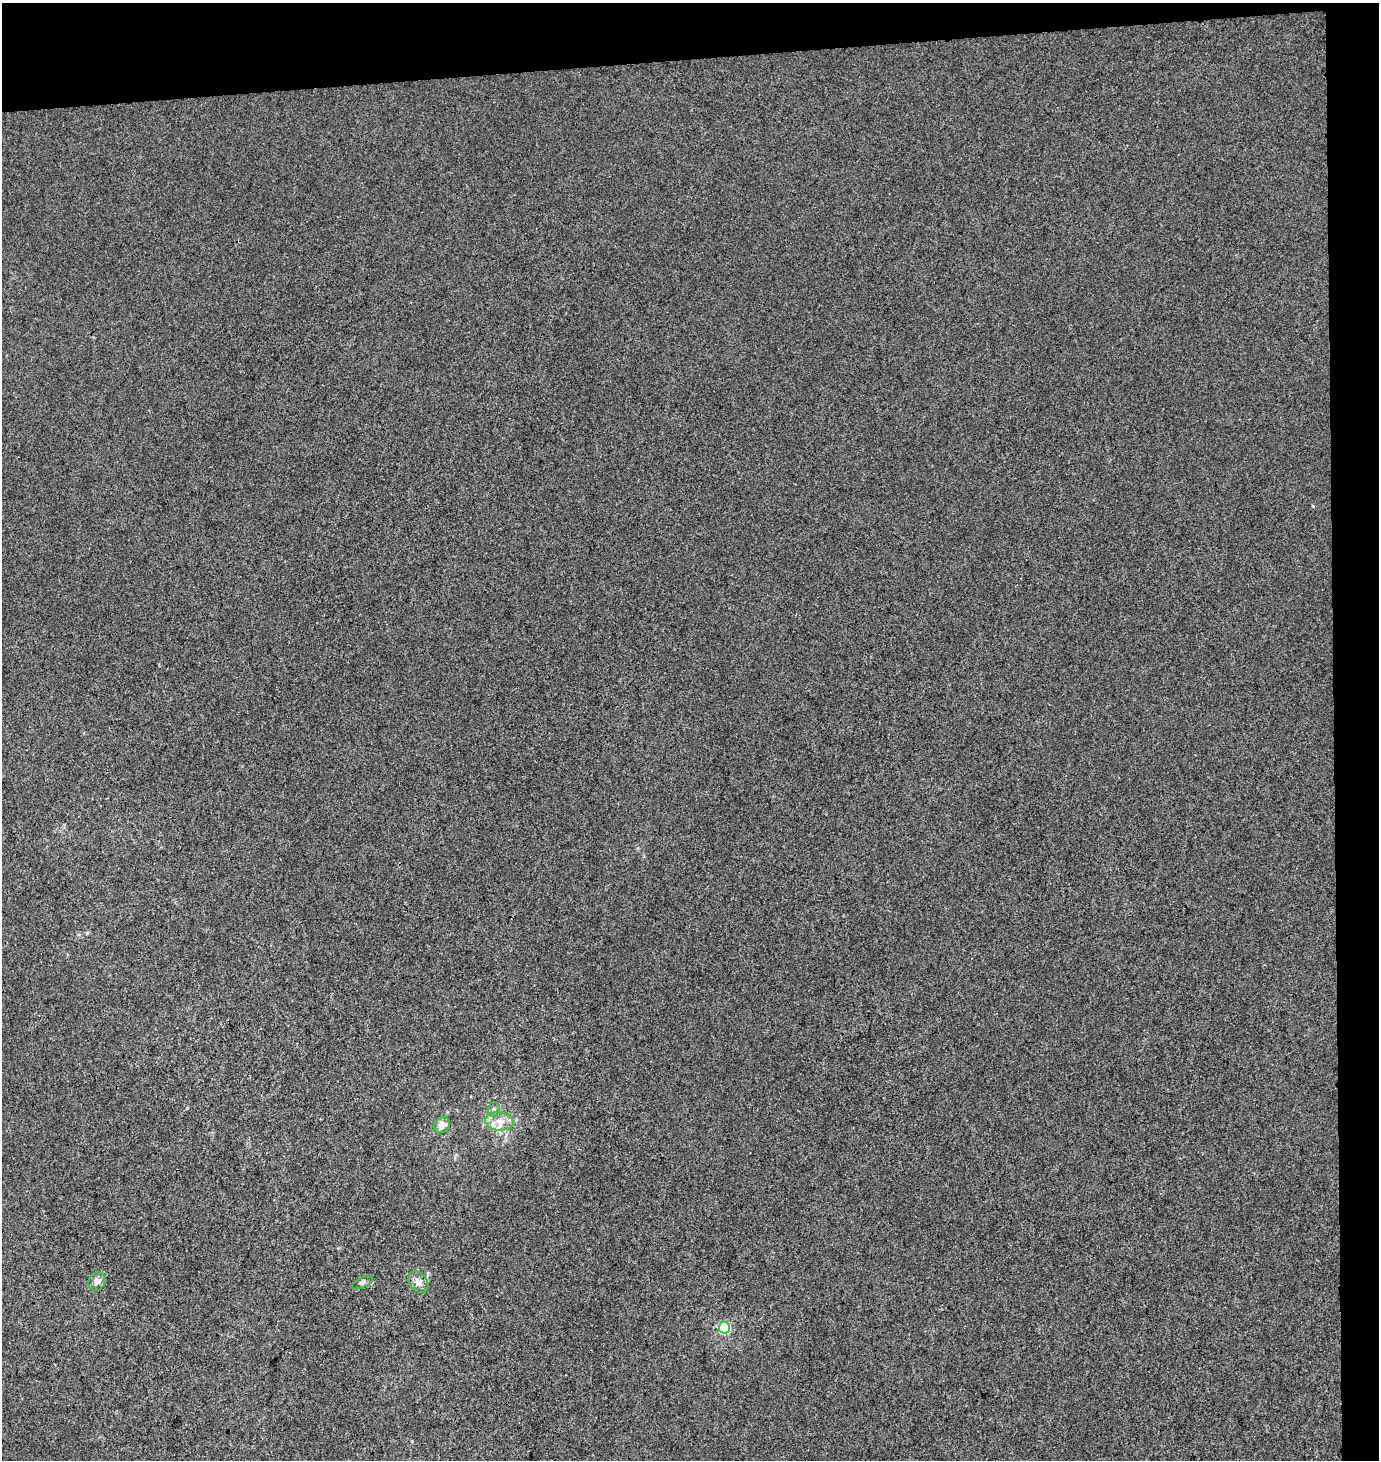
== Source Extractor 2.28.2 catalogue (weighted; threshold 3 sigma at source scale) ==
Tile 3 of 3 x 3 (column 3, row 1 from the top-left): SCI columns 2793-4169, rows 2972-4429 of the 4171 x 4484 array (HDU 1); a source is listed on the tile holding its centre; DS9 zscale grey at full resolution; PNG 1381 x 1462 px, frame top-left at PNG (2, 3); each listed source drawn as its Kron ellipse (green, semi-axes under 4 px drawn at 4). Shown black and unused: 7% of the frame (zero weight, under 3 of 4 exposures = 5% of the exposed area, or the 3 px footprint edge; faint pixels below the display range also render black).
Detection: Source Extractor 2.28.2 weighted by HDU 2 'WHT'; one run over the whole footprint, this tile lists its part. Background -5.85e-04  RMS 0.0047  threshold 0.0212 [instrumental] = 3 sigma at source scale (4.5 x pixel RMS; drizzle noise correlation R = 1.50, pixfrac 1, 0.0396/0.0396 arcsec/px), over >= 5 px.
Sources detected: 7; all 7 listed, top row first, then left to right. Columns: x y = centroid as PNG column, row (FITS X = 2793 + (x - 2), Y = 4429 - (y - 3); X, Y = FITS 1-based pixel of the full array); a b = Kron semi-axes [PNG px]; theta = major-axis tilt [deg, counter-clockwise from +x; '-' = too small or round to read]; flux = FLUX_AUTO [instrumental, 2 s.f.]
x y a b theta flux
494 1109 7 5 74 1.1
499 1121 14 9 -7 5
442 1125 9 7 43 3.6
97 1282 9 8 - 2.5
418 1282 12 8 -51 3.5
362 1283 11 5 25 1.3
724 1328 5 5 - 48